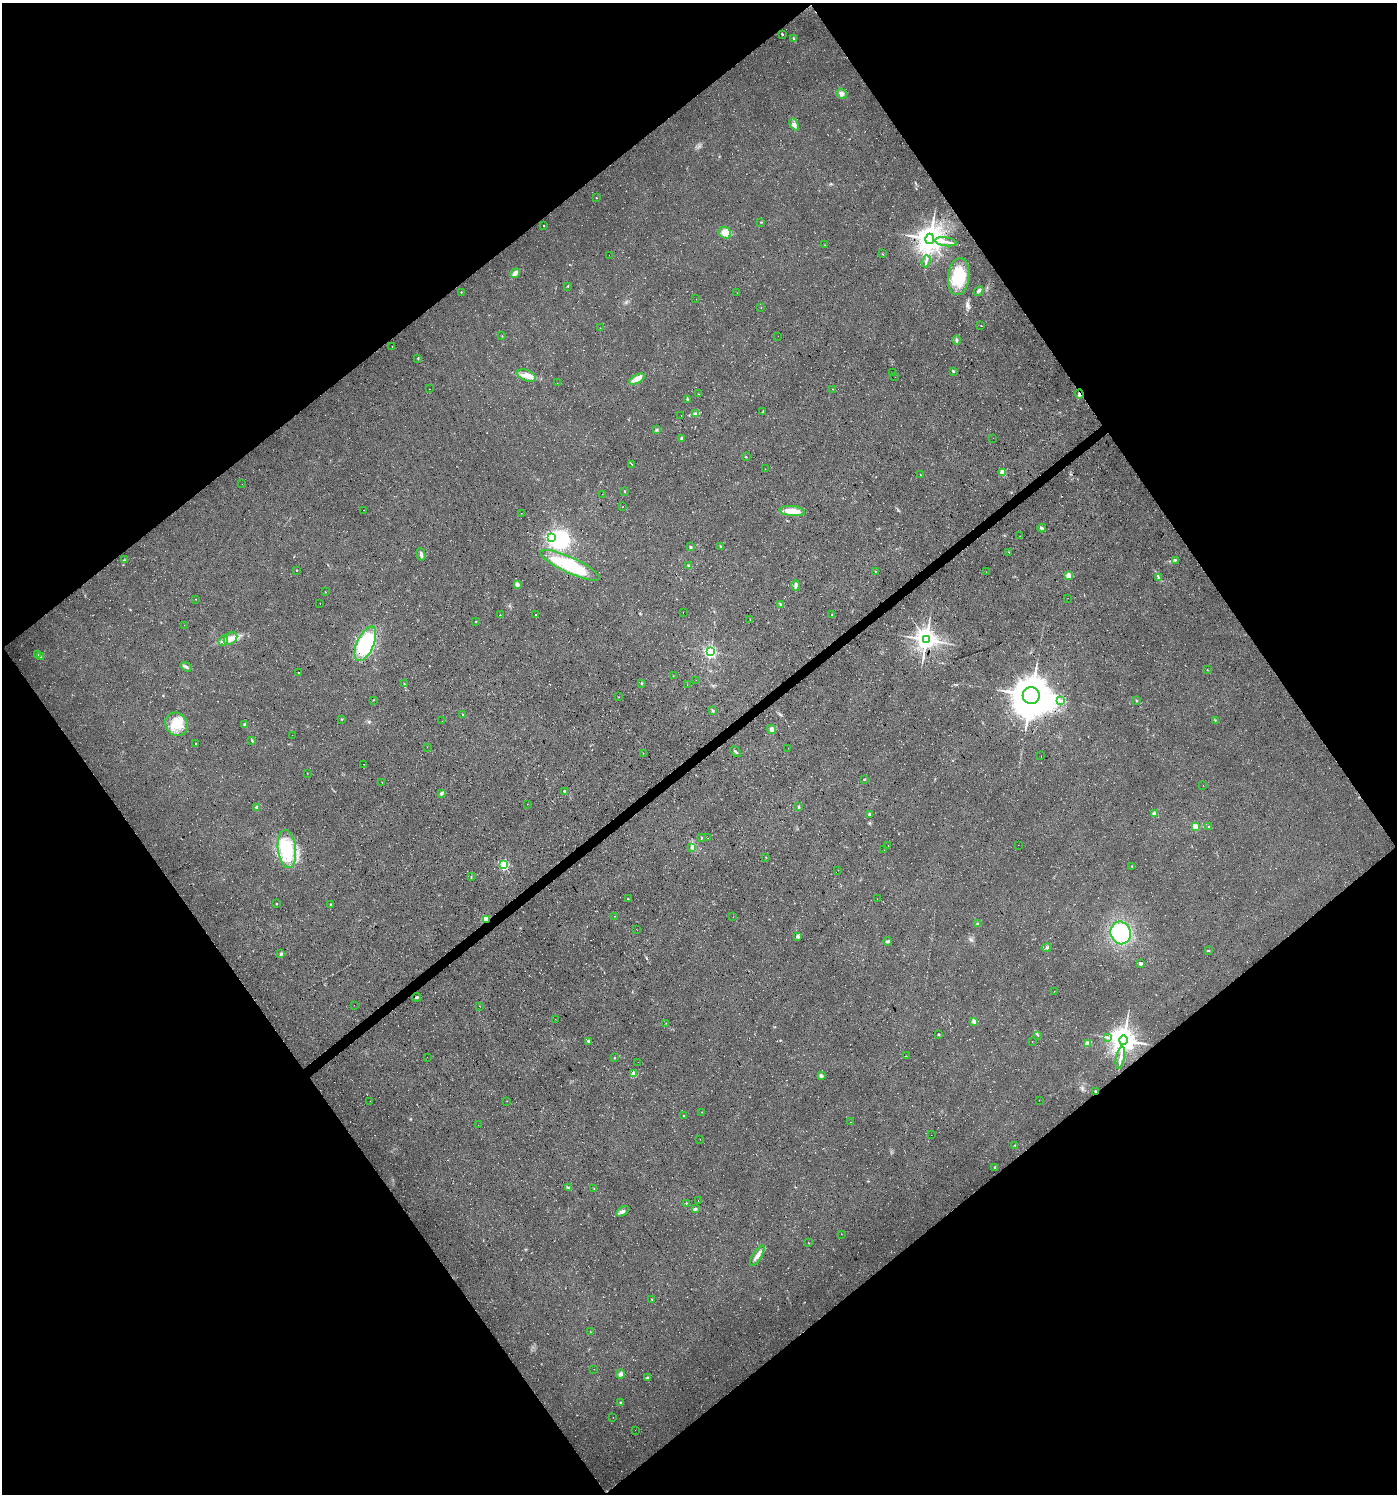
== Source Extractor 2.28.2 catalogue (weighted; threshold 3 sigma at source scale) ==
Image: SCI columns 131-5710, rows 4-5968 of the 5906 x 5968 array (HDU 1 of 3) = the unmasked area's bounding box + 8 px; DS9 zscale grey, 4 x 4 block average (1 PNG px = mean of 4 x 4 image px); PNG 1399 x 1496 px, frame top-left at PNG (2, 3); each listed source drawn as its Kron ellipse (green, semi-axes under 4 px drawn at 4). Shown black and unused: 50% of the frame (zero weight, under 3 of 4 exposures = <1% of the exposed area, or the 3 px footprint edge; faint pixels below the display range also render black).
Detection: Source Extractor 2.28.2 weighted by HDU 2 'WHT'. Background 0.022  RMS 0.0063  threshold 0.0281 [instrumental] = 3 sigma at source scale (4.5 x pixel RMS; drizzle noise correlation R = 1.50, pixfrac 1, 0.0396/0.0396 arcsec/px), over >= 5 px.
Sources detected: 235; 6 too faint to see at this stretch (4 x 4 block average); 4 inside a brighter object's white glare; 3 cosmic-ray / hot-pixel residue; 2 long thin detections or spike segments (spike, bleed or trail) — neither listed nor drawn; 1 coinciding with a brighter row at this scale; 3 inside a brighter listed object's ellipse — not listed separately; the other 216 listed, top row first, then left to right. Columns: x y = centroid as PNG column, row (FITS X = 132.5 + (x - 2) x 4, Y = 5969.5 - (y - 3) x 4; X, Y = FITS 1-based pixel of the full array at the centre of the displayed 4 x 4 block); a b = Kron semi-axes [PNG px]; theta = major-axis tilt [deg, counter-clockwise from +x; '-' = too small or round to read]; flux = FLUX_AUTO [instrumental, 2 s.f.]
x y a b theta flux
782 34 2 2 - 4.9
794 39 3 2 - 2.9
841 94 5 4 - 15
794 124 6 4 -61 14
596 198 2 2 - 3
761 222 3 2 - 2.4
544 226 2 2 - 3.3
725 233 6 5 - 33
930 239 5 4 - 4800
946 242 11 2 -8 14
825 245 2 2 - 1.4
883 254 2 2 - 1.9
609 255 2 2 - 0.45
926 261 6 2 71 6.7
515 273 5 4 - 14
959 276 19 10 83 140
568 286 2 2 - 3.6
979 291 5 3 - 7.8
461 292 2 2 - 2.7
737 293 2 2 - 0.63
696 299 2 2 - 0.54
761 308 2 2 - 1
981 325 2 2 - 1.2
600 328 2 2 - 1.2
502 336 2 2 - 1.7
778 336 2 2 - 1.3
957 340 5 2 - 7.6
392 346 2 2 - 1.6
418 358 3 2 - 2.7
953 371 2 2 - 13
892 373 2 2 - 0.91
527 376 10 5 -22 28
895 377 2 2 - 0.6
637 379 8 4 28 34
557 383 2 2 - 0.4
430 389 2 2 - 0.61
833 389 2 2 - 1.5
698 394 2 2 - 1.6
1079 394 4 2 - 5.1
687 399 3 2 - 5.4
763 412 2 2 - 1.5
695 413 4 2 - 4.2
681 415 2 2 - 0.51
656 430 2 2 - 3.1
682 438 2 2 - 31
993 438 2 2 - 2.3
746 457 2 2 - 2.2
632 464 2 2 - 1.3
765 469 2 2 - 0.69
1002 472 2 2 - 110
920 475 2 2 - 2.8
242 484 2 2 - 0.62
624 491 3 2 - 2.1
602 494 2 2 - 0.8
623 506 2 2 - 0.67
364 510 2 2 - 0.6
792 511 13 5 -6 57
521 513 2 2 - 0.7
1042 528 4 3 - 9.5
1020 536 2 2 - 0.61
552 537 2 2 - 550
720 546 2 2 - 2.4
690 547 2 2 - 15
1009 552 2 2 - 1.6
421 554 6 2 -75 14
124 560 4 2 - 3.1
1175 560 2 2 - 4
570 565 32 8 -25 240
688 566 2 2 - 8.3
297 570 2 2 - 2.8
875 571 2 2 - 1.4
986 572 2 2 - 4
1069 576 2 2 - 110
1158 577 3 2 - 3.7
517 584 3 3 - 12
796 585 5 3 - 11
325 592 2 2 - 1.8
1068 598 2 2 - 0.54
196 599 2 2 - 1.8
320 603 2 2 - 0.61
780 604 3 2 - 4.6
683 613 2 2 - 0.65
832 614 2 2 - 2
500 615 2 2 - 0.93
536 615 2 2 - 2.4
750 619 2 2 - 1.6
475 621 2 2 - 0.97
184 625 2 2 - 0.5
230 638 7 5 35 27
926 640 4 3 - 3100
223 641 5 2 - 10
365 644 18 8 66 290
710 651 2 2 - 930
37 655 2 2 - 2.5
41 657 4 2 - 3.9
186 667 6 3 -33 8
1207 670 2 2 - 1.6
299 673 2 2 - 2.7
673 676 2 2 - 0.81
696 680 2 2 - 0.37
641 683 2 2 - 1.8
404 684 3 2 - 2.3
687 685 2 2 - 0.67
1031 696 8 8 - 10000
618 697 2 2 - 1.5
373 700 2 2 - 1.4
1136 700 2 2 - 1
1061 701 2 2 - 3.7
713 711 4 2 - 4
462 714 2 2 - 1.9
342 719 2 2 - 2.1
442 721 2 2 - 0.59
1215 721 2 2 - 1.3
176 724 12 11 - 77
245 725 2 2 - 32
772 730 5 4 - 18
292 735 2 2 - 0.76
252 741 4 2 - 3.8
195 743 2 2 - 2.5
427 747 2 2 - 0.61
788 748 2 2 - 0.64
736 752 6 2 -47 5.5
643 753 2 2 - 0.86
1041 756 2 2 - 1.2
364 764 2 2 - 0.78
307 773 2 2 - 1.6
865 779 3 2 - 3
382 782 2 2 - 0.67
1203 785 2 2 - 0.56
564 791 2 2 - 14
442 793 3 2 - 3.5
527 804 2 2 - 0.6
257 807 2 2 - 50
799 807 3 2 - 2.5
1154 813 2 2 - 41
869 814 2 2 - 22
1196 827 4 3 - 46
1209 827 2 2 - 3.6
702 838 2 2 - 9.9
708 838 2 2 - 0.44
1018 845 2 2 - 0.58
888 846 2 2 - 0.65
692 848 3 2 - 4.9
287 849 19 9 -83 160
884 850 2 2 - 0.81
766 857 2 2 - 2
503 865 2 2 - 450
1131 866 2 2 - 2.4
838 870 2 2 - 0.59
471 877 2 2 - 1.5
628 899 2 2 - 1.5
877 899 2 2 - 0.55
277 904 2 2 - 1.3
331 904 2 2 - 20
615 916 2 2 - 0.76
733 917 2 2 - 0.64
486 919 2 2 - 200
977 924 4 3 - 5.2
637 929 2 2 - 0.77
1121 933 11 10 - 260
798 936 2 2 - 30
888 941 4 2 - 8.4
1046 948 5 3 - 7.7
1208 951 3 2 - 3
281 954 3 2 - 6.5
1140 963 3 2 - 10
1054 991 2 2 - 0.72
416 997 4 2 - 4.6
354 1005 2 2 - 0.51
479 1006 2 2 - 1
555 1019 2 2 - 0.79
974 1021 2 2 - 42
666 1023 2 2 - 0.86
939 1034 2 2 - 3.6
1038 1035 2 2 - 1.6
1107 1037 3 2 - 4.8
1123 1040 5 4 - 4400
588 1041 2 2 - 19
1032 1041 2 2 - 0.82
1087 1043 2 2 - 49
906 1056 2 2 - 0.93
427 1057 2 2 - 1.6
614 1058 2 2 - 3.5
1120 1058 11 2 79 14
638 1062 2 2 - 0.59
634 1074 2 2 - 83
821 1076 3 3 - 12
1095 1091 2 2 - 14
1039 1100 2 2 - 1
370 1101 2 2 - 0.64
507 1101 2 2 - 0.92
702 1112 2 2 - 1
684 1116 3 2 - 3
850 1122 2 2 - 0.62
478 1125 2 2 - 0.65
931 1135 2 2 - 0.47
700 1139 2 2 - 0.75
1015 1145 2 2 - 1.1
995 1168 3 2 - 3.6
569 1187 3 2 - 2.9
594 1188 2 2 - 1.2
698 1201 2 2 - 0.76
686 1203 2 2 - 1.5
695 1209 4 2 - 6.6
622 1211 7 3 33 11
841 1234 2 2 - 0.52
809 1243 2 2 - 1.6
757 1256 11 3 58 21
652 1300 3 2 - 2.9
590 1332 2 2 - 0.95
594 1369 2 2 - 0.74
620 1374 4 3 - 8.8
648 1377 3 2 - 4
621 1403 3 2 - 3.8
613 1417 2 2 - 0.7
635 1430 2 2 - 0.51
Overlapping masked pixels (flux is a lower limit): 3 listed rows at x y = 1079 394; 486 919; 1095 1091
Diffuse or blended objects may show on this block-average render without a row.